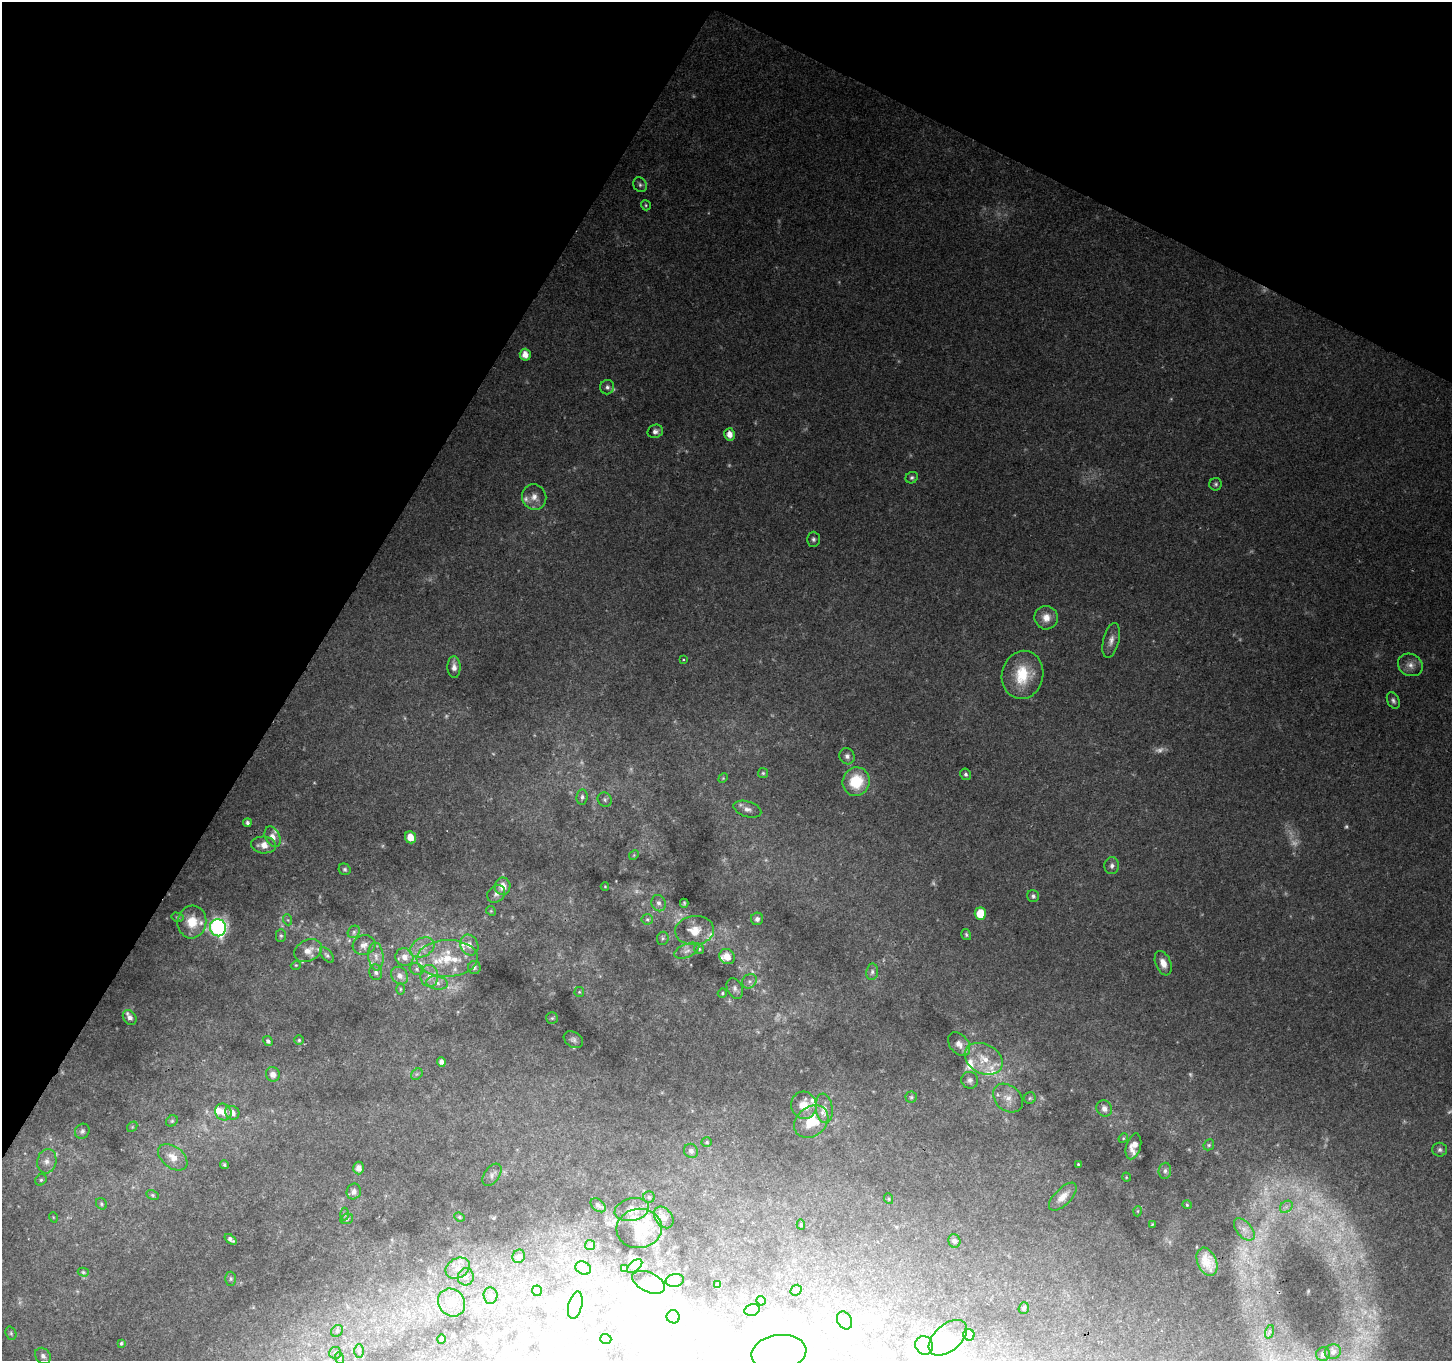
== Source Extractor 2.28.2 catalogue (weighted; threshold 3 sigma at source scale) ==
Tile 2 of 4 x 4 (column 2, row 1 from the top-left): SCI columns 1451-2900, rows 4274-5632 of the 5806 x 5894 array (HDU 1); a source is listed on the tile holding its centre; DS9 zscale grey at full resolution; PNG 1454 x 1363 px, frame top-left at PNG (2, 2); each listed source drawn as its Kron ellipse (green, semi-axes under 4 px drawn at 4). Shown black and unused: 28% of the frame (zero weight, under 2 of 3 exposures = <1% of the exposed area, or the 3 px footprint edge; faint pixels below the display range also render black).
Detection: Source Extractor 2.28.2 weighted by HDU 2 'WHT'; one run over the whole footprint, this tile lists its part. Background 0.139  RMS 0.0073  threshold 0.0327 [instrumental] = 3 sigma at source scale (4.5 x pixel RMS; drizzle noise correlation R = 1.50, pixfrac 1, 0.0396/0.0396 arcsec/px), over >= 5 px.
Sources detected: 247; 28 too faint to see at this stretch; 22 inside a brighter object's white glare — neither listed nor drawn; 22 inside a brighter listed object's ellipse — not listed separately; the other 175 listed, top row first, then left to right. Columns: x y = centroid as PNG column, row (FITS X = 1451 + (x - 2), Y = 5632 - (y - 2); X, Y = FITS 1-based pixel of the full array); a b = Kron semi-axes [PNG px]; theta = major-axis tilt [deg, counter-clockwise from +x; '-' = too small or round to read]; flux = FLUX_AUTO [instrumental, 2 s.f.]
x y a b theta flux
640 185 8 6 -57 2.2
646 205 5 4 - 1
525 355 6 5 - 7.4
607 387 7 7 - 2.5
655 431 8 6 23 2.9
729 434 6 5 - 6.8
912 478 6 5 - 1.6
1216 484 6 6 - 1.6
534 497 13 12 - 6.9
813 539 7 6 - 2
1046 618 12 11 - 7.9
1111 640 18 8 77 5.4
684 659 3 3 - 0.71
1410 665 13 11 -26 5.9
454 667 11 6 -88 4.8
1023 675 24 20 77 27
1393 700 9 6 -64 2.2
847 756 8 7 - 3.1
763 773 5 5 - 1
966 774 6 5 - 1.8
723 778 5 4 - 0.88
856 782 14 13 - 28
582 797 8 5 83 2.1
605 800 7 6 - 1.9
747 809 14 7 -18 4.2
247 823 4 3 - 1.9
273 837 11 7 -64 5.7
410 837 6 5 - 8.1
264 845 12 8 -4 6.7
634 855 5 4 - 0.82
1112 866 8 7 - 2.8
345 869 6 5 - 1.5
503 886 8 7 - 6.9
605 887 4 3 - 0.53
496 894 10 8 40 3.3
1033 896 6 6 - 1.8
659 903 8 7 - 2.6
684 903 4 3 - 1
491 911 5 4 - 0.83
980 914 6 5 - 19
177 917 6 4 -14 1.2
647 919 5 5 - 1.3
757 919 6 6 - 2.4
288 920 5 3 - 0.71
192 922 16 14 83 16
218 928 8 8 - 200
695 930 19 14 5 12
354 932 7 5 48 1.8
966 935 6 4 -57 1.2
281 936 6 5 - 1.3
663 938 6 5 - 1.4
364 945 11 10 - 4.3
469 945 11 9 -65 5.4
422 947 13 9 28 6.6
699 949 5 5 - 1.2
308 951 14 10 28 7.2
687 951 13 6 23 3.9
327 955 9 5 -50 1.7
376 956 14 7 -85 5
404 957 9 8 - 6
727 957 8 7 - 7.4
447 958 30 18 2 30
1163 963 13 7 -69 6.9
296 965 5 3 - 0.68
474 968 6 6 - 1.6
417 969 7 5 -24 1.8
376 972 8 6 -74 2.2
872 972 8 6 82 2.1
400 976 9 8 - 5
429 976 11 9 -84 5.5
749 981 8 6 44 2.6
437 983 11 6 -9 3.7
735 988 11 7 -64 2.8
400 989 6 4 -90 0.97
579 992 5 5 - 0.93
722 993 5 4 - 0.87
130 1017 8 6 -56 3.1
552 1018 6 5 - 1.3
299 1040 5 5 - 1
573 1040 10 7 -33 2.4
268 1041 5 4 - 1.7
959 1044 13 9 -49 5.4
984 1059 20 14 -28 17
441 1062 5 4 - 4.1
273 1074 7 7 - 4.8
417 1074 6 5 - 1.2
970 1080 8 8 - 2.8
911 1097 5 5 - 1.3
1008 1098 17 12 -41 8.2
1030 1098 6 5 - 1.2
804 1105 13 12 - 10
824 1108 15 8 -84 6.2
1104 1109 8 7 - 4.1
223 1112 9 8 - 6.6
232 1113 7 6 - 4.4
172 1121 6 5 - 1.1
811 1122 18 14 39 23
132 1127 6 4 47 1
82 1131 8 7 - 2.1
1123 1138 5 4 - 0.87
707 1142 5 4 - 1.1
1209 1145 6 5 - 1.2
1133 1146 13 7 74 8
1440 1150 7 7 - 2.1
691 1151 7 7 - 2.5
173 1157 17 10 -37 8.2
47 1161 12 9 77 5.2
1078 1164 3 2 - 0.72
224 1165 4 3 - 1.2
359 1168 6 5 - 4.3
1165 1171 8 6 85 2.6
492 1175 12 7 55 3.2
1126 1177 5 3 - 0.58
41 1180 6 5 - 1.4
354 1191 8 7 - 3.7
153 1195 6 4 -27 1.2
649 1197 5 5 - 1.3
1063 1197 18 8 45 6.9
889 1199 5 3 - 0.63
101 1204 6 5 - 1.2
598 1205 8 5 -40 1.8
1187 1205 4 4 - 0.95
1286 1207 7 5 43 2.5
632 1210 17 11 12 8
1138 1211 5 3 - 0.62
345 1214 6 4 -89 1.2
53 1217 5 3 - 0.66
459 1217 5 4 - 0.99
664 1217 12 8 -53 4.8
347 1219 6 5 - 1.3
1152 1224 4 3 - 0.64
801 1225 5 4 - 1
639 1228 23 19 6 15
1244 1229 13 7 -48 5.5
230 1239 7 3 -38 2
954 1241 7 6 - 2
590 1245 5 5 - 1.2
519 1256 7 6 - 2.3
1207 1262 15 9 -67 11
635 1266 9 5 41 4.1
458 1268 13 10 30 7.3
583 1268 8 6 -28 2.3
624 1269 3 2 - 0.75
83 1272 5 4 - 1.1
466 1277 9 8 - 3.3
231 1279 7 5 89 1.5
675 1281 9 6 10 2.8
649 1282 17 9 -25 7.4
717 1284 3 3 - 1
796 1290 6 5 - 1.2
537 1291 5 5 - 1.5
490 1296 8 7 - 3.5
761 1301 5 4 - 1.1
452 1303 14 13 - 13
575 1305 14 7 77 3.1
1024 1308 6 5 - 1.8
752 1310 8 5 14 3.7
673 1317 6 6 - 1.5
844 1320 9 7 -62 6.3
337 1331 6 5 - 1.2
1269 1332 7 4 72 1.5
11 1333 7 5 -70 1.4
969 1335 6 5 - 11
948 1338 22 13 41 13
441 1339 5 4 - 1.5
606 1339 5 5 - 2.5
121 1343 4 3 - 1
924 1345 9 8 - 6
359 1351 7 5 -90 1.7
1333 1352 8 7 - 2.8
335 1353 6 6 - 1.6
779 1353 27 17 8 30
1323 1354 7 6 - 2.2
43 1356 9 7 -50 2.8
339 1358 6 4 -70 0.97
Unlisted compact peaks at least as high as the median listed source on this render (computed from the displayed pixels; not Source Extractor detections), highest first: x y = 1308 1291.